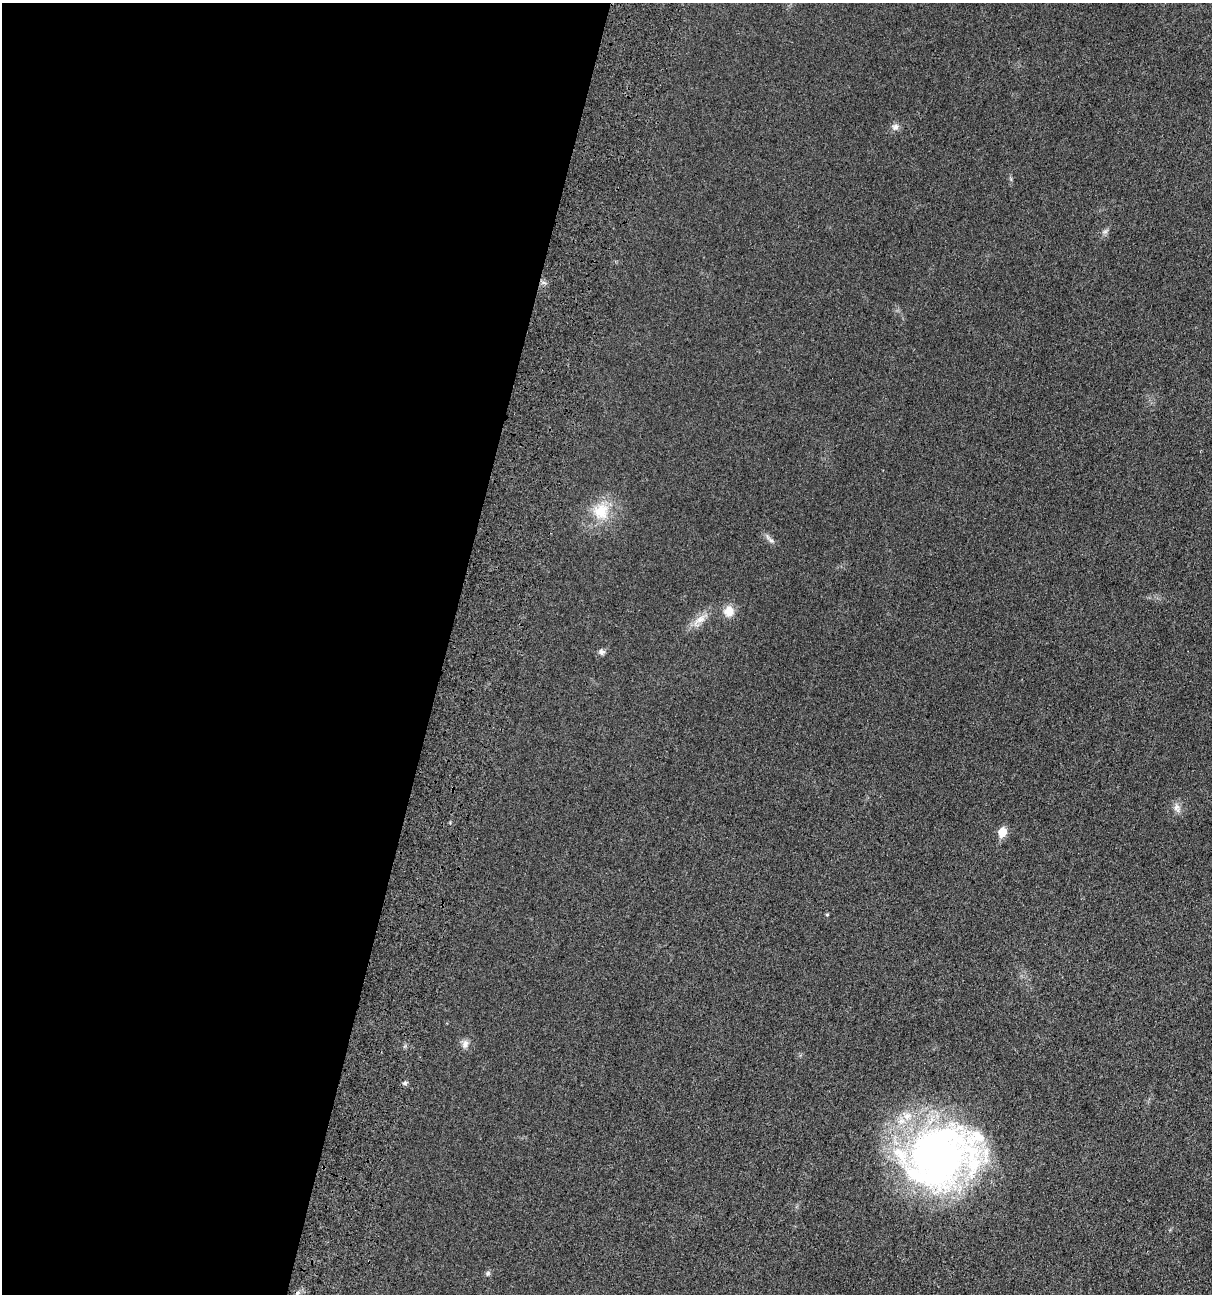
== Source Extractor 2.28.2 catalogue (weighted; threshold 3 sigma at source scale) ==
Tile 5 of 4 x 4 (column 1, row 2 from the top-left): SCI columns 425-1634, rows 2761-4052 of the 5538 x 5518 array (HDU 1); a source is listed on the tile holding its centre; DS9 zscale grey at full resolution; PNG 1214 x 1296 px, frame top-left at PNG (2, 3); no overlay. Shown black and unused: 37% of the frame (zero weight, under 3 of 4 exposures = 11% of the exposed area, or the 3 px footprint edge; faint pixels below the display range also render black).
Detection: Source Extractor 2.28.2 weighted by HDU 2 'WHT'; one run over the whole footprint, this tile lists its part. Background 0.0292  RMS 0.0053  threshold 0.024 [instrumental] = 3 sigma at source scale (4.5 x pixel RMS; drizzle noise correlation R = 1.50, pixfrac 1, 0.05/0.05 arcsec/px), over >= 5 px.
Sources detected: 16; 1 cosmic-ray / hot-pixel residue — not listed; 1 inside a brighter listed object's ellipse — not listed separately; the other 14 listed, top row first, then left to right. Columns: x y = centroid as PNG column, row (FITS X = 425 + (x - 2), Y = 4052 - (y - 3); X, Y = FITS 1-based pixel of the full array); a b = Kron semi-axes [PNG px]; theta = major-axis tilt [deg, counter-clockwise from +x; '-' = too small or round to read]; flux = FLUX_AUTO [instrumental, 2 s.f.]
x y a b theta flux
895 127 10 8 38 2.3
1105 232 7 4 1 1.1
601 511 25 23 68 16
770 539 19 5 -48 2
729 611 13 13 - 5.9
699 620 26 9 41 6.1
601 652 8 7 - 1.6
1177 808 13 8 -78 2.8
1002 832 6 5 - 14
827 915 5 3 - 0.49
465 1044 12 8 76 2.5
405 1083 6 5 - 0.97
940 1156 86 64 23 240
488 1273 7 6 - 1.1